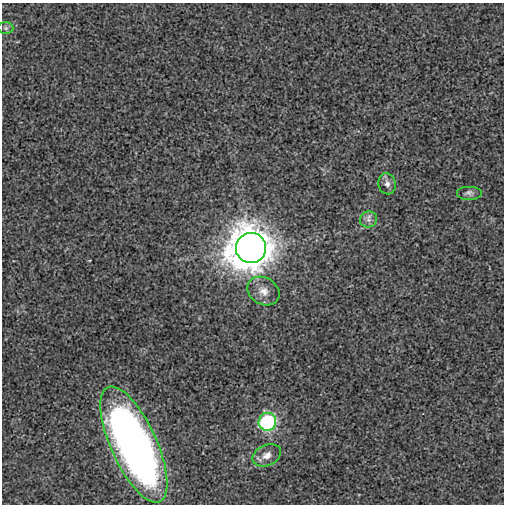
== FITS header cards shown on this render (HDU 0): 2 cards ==
NAXIS1  =                  502
NAXIS2  =                  502

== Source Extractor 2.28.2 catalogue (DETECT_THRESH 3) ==
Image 502 x 502 px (HDU 0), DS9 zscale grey, 1 PNG px = 1 image px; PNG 506 x 506 px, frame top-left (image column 1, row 502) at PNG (2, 3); each listed source drawn as its Kron ellipse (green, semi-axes under 4 px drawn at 4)
Background -9.69e-05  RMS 0.0025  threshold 0.00759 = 3 sigma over >= 5 px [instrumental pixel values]
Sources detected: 9; all 9 listed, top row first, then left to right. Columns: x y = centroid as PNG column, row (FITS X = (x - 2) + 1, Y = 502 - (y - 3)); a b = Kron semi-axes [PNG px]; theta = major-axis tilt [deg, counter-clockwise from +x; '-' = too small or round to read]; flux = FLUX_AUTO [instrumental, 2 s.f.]
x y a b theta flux
6 28 7 6 - 0.42
387 184 11 8 -76 0.95
469 193 13 7 0 0.66
368 220 8 8 - 0.85
251 248 15 15 - 460
263 291 17 13 -31 2.1
267 422 9 8 - 32
134 445 63 23 -65 130
267 455 15 10 24 1.7